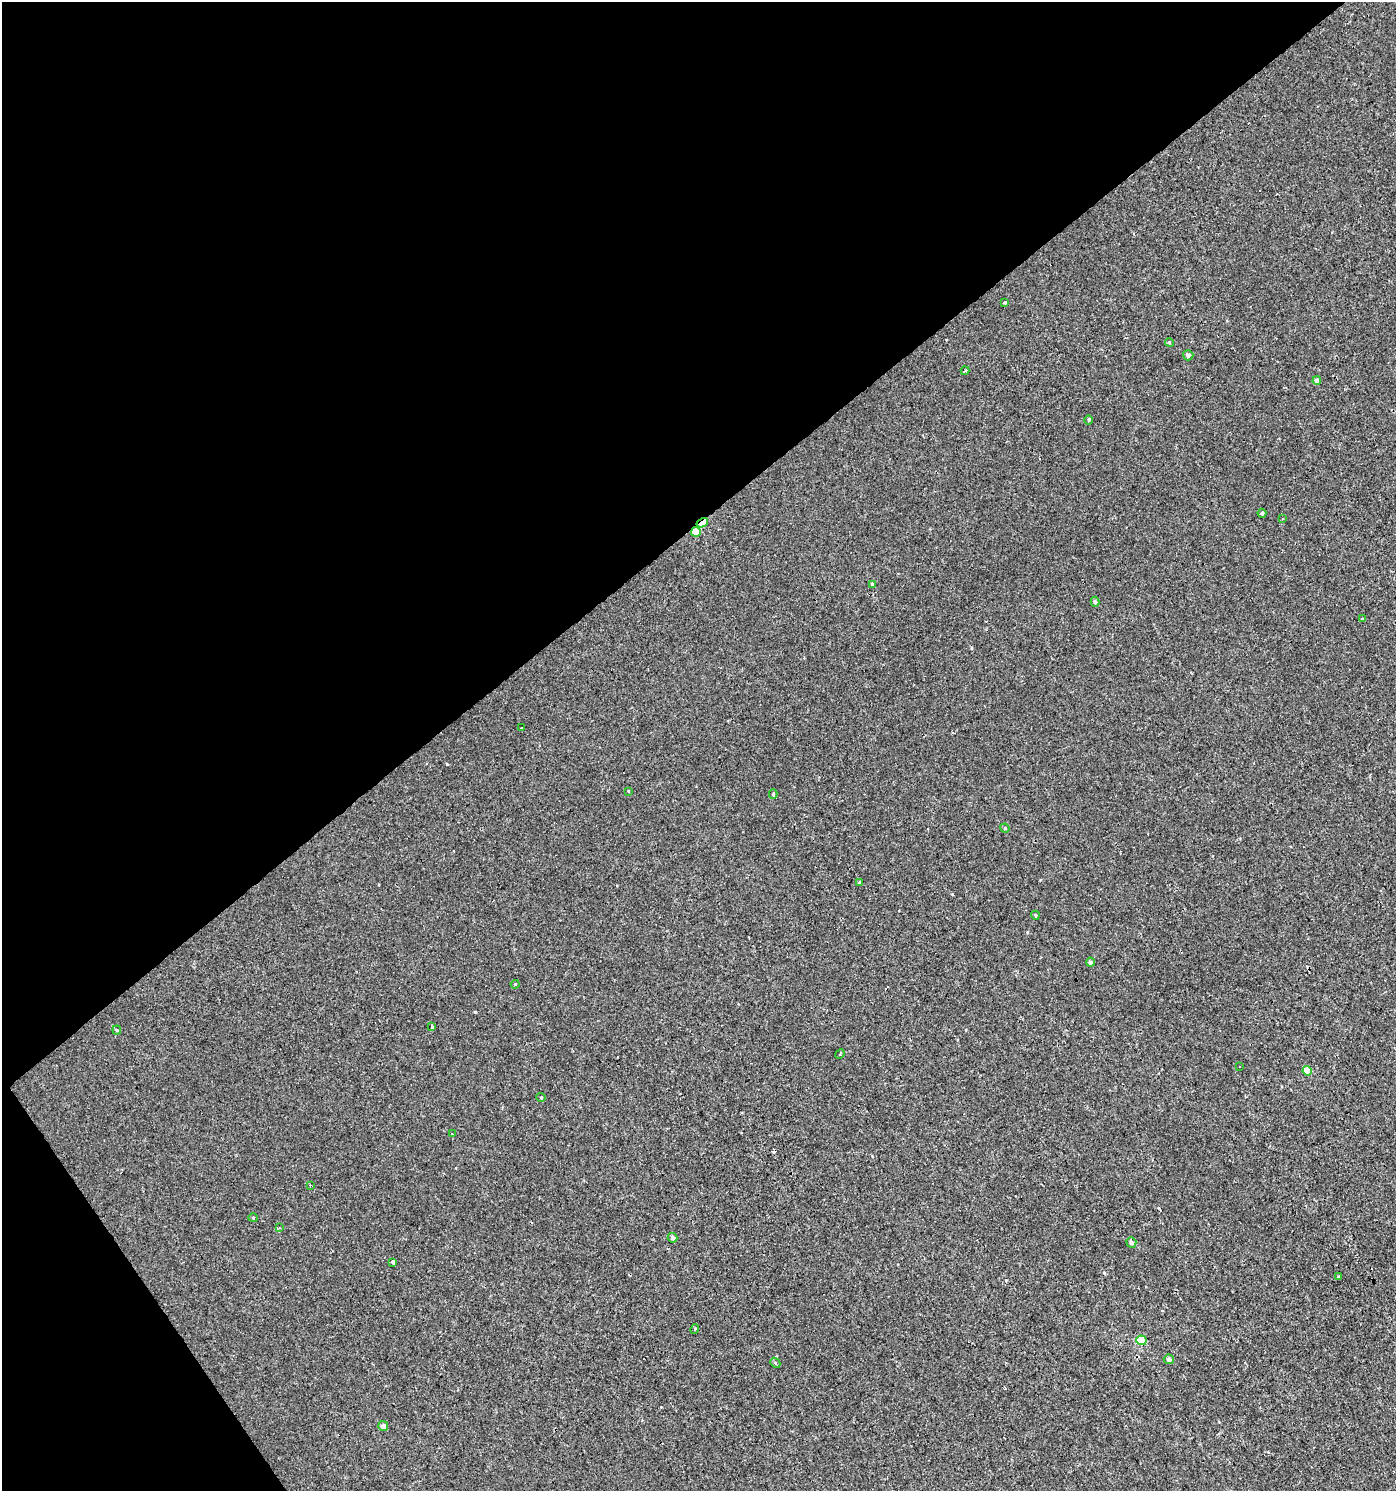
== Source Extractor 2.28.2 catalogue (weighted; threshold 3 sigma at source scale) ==
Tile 5 of 4 x 4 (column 1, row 2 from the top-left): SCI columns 191-1584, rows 2980-4468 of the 5895 x 5959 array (HDU 1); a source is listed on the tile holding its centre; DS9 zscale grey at full resolution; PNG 1398 x 1493 px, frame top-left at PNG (2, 2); each listed source drawn as its Kron ellipse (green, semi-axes under 4 px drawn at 4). Shown black and unused: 38% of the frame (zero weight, under 2 of 3 exposures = <1% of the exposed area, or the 3 px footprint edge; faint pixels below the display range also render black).
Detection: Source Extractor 2.28.2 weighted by HDU 2 'WHT'; one run over the whole footprint, this tile lists its part. Background 3.40e-04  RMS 0.0038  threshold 0.0173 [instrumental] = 3 sigma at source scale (4.5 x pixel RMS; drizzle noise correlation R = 1.50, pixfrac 1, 0.0396/0.0396 arcsec/px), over >= 5 px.
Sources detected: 49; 9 cosmic-ray / hot-pixel residue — neither listed nor drawn; the other 40 listed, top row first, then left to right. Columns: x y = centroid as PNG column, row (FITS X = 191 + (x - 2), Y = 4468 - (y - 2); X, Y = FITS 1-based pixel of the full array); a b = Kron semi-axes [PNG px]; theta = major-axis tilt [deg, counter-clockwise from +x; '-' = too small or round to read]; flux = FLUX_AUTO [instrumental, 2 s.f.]
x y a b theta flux
1005 302 3 3 - 0.71
1169 342 4 3 - 0.35
1188 355 5 5 - 1.2
965 371 4 3 - 3.4
1317 381 4 4 - 2.1
1089 420 4 3 - 0.44
1262 513 4 4 - 0.69
1282 518 3 3 - 0.82
702 523 6 4 33 8.7
696 532 5 4 - 6.2
873 584 3 3 - 15
1095 602 5 4 - 0.67
1363 619 4 3 - 0.32
522 728 4 3 - 2.8
629 791 3 3 - 1.2
773 794 5 3 - 0.76
1005 828 5 4 - 0.5
860 883 4 4 - 0.53
1035 915 4 3 - 0.55
1090 962 4 4 - 0.87
515 984 4 4 - 0.38
432 1027 3 3 - 2.2
117 1030 4 4 - 0.39
840 1054 5 3 - 0.44
1240 1067 3 3 - 0.72
1307 1071 5 4 - 5.7
541 1097 5 3 - 0.35
452 1134 3 3 - 0.72
310 1185 3 3 - 200
253 1218 4 4 - 0.39
279 1228 4 2 - 0.34
672 1238 5 4 - 1.1
1131 1242 5 5 - 1.1
393 1262 3 3 - 6.6
1339 1277 3 3 - 0.52
695 1329 5 3 - 0.99
1141 1340 5 5 - 9.3
1169 1359 5 5 - 1.7
775 1363 5 4 - 0.51
383 1426 5 5 - 1.7
Overlapping masked pixels (flux is a lower limit): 2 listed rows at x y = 702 523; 696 532
Unlisted compact peaks at least as high as the median listed source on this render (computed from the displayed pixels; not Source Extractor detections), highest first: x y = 475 1012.